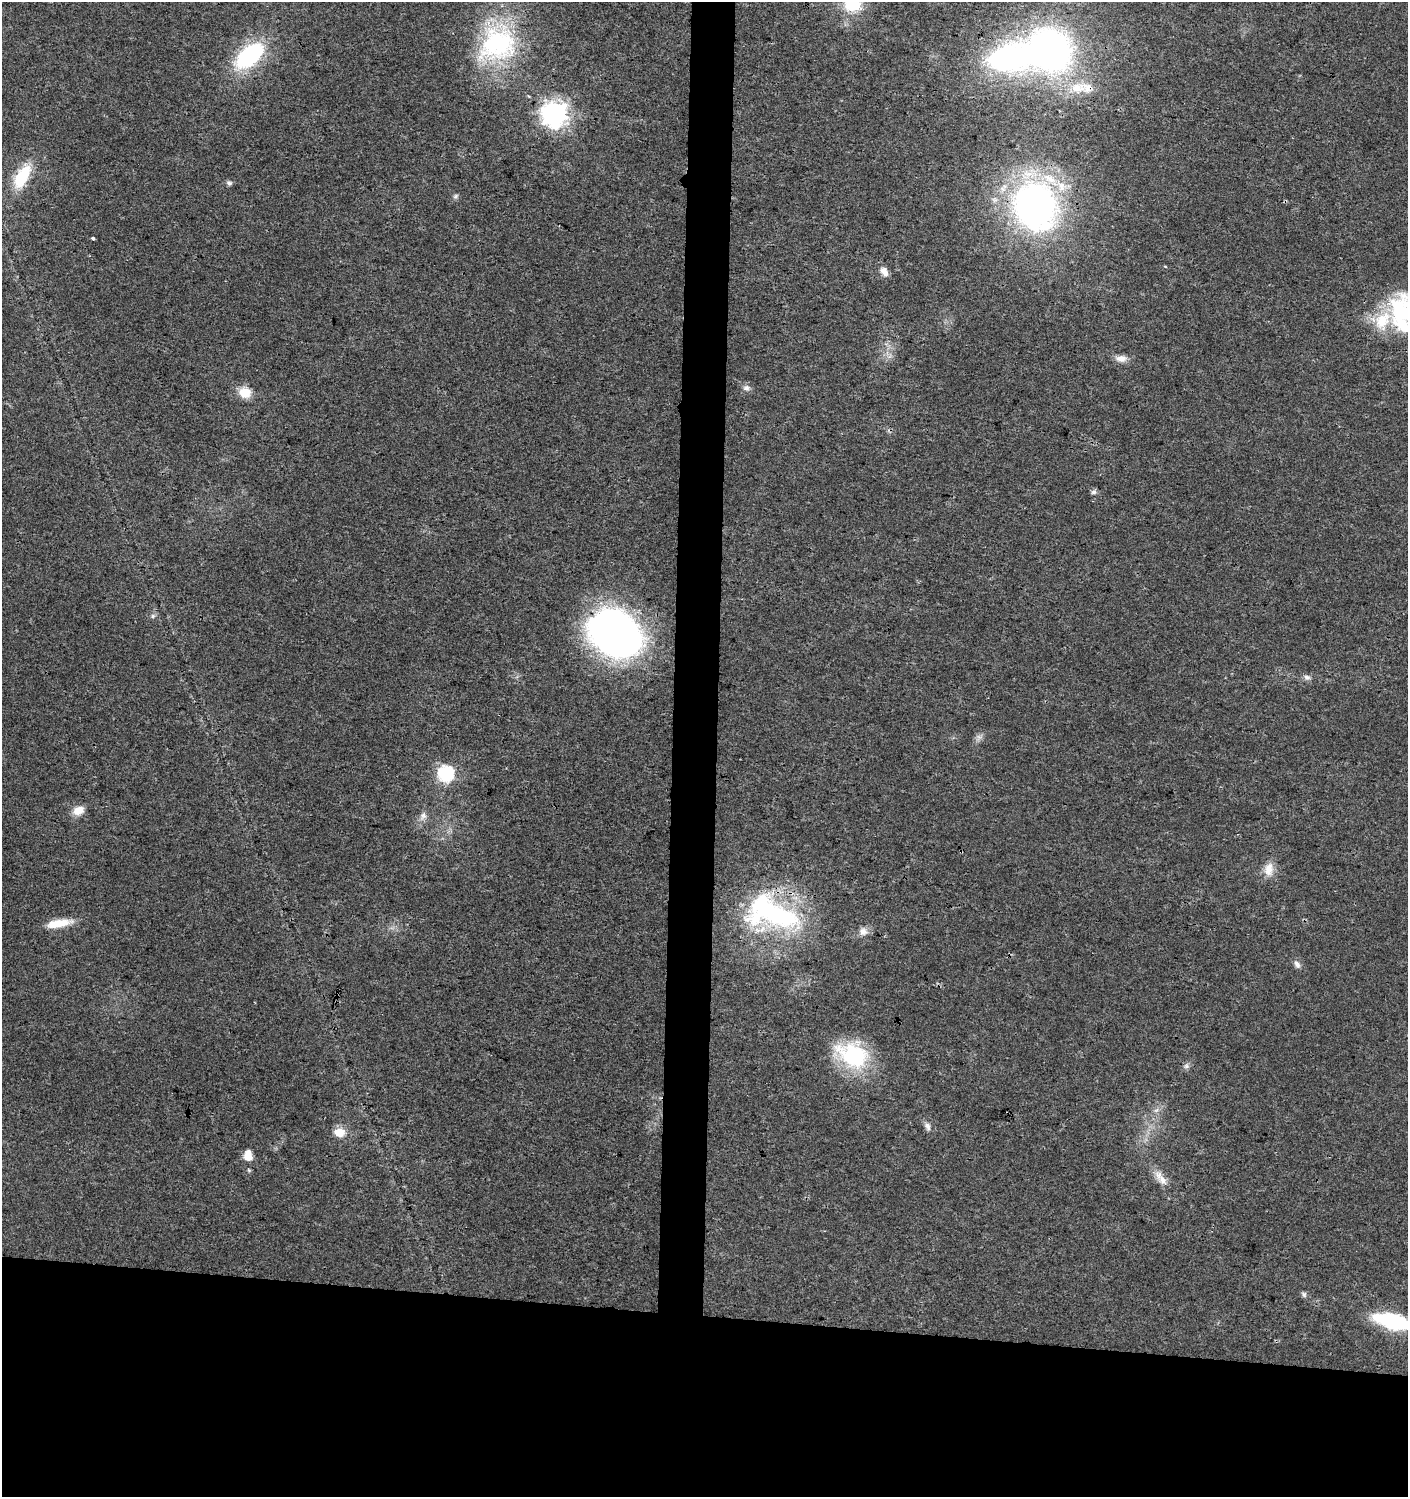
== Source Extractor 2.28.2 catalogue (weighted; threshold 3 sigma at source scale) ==
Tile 8 of 3 x 3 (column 2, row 3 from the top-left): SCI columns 1644-3049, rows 14-1508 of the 4737 x 4499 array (HDU 1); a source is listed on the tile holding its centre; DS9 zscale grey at full resolution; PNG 1410 x 1499 px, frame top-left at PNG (2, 2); no overlay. Shown black and unused: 15% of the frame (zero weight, under 3 of 4 exposures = <1% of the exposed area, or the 3 px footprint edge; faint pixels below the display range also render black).
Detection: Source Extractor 2.28.2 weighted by HDU 2 'WHT'; one run over the whole footprint, this tile lists its part. Background 0.0243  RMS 0.0031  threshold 0.014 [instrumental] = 3 sigma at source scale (4.5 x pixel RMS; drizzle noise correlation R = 1.50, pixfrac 1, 0.0396/0.0396 arcsec/px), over >= 5 px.
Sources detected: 44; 1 too faint to see at this stretch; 2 inside a brighter object's white glare — not listed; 3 inside a brighter listed object's ellipse — not listed separately; the other 38 listed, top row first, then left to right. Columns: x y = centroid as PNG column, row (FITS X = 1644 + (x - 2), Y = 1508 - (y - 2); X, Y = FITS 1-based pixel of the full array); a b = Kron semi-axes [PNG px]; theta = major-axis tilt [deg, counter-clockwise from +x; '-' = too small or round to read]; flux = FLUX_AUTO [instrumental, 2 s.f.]
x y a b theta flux
852 4 19 16 -18 13
497 44 54 46 32 46
1051 50 47 39 -54 110
249 56 32 17 41 34
1087 87 18 13 -41 4.4
554 113 9 9 - 300
22 176 32 15 59 12
229 183 8 7 - 0.78
455 196 8 5 41 0.71
1035 206 46 40 -69 120
93 238 3 3 - 1.2
1165 266 5 3 - 0.23
884 272 13 8 -57 2.2
1404 313 41 39 87 36
1121 358 14 9 -1 2.4
746 388 10 8 -1 1.3
245 392 13 11 -14 5.6
1094 492 7 6 - 0.91
153 616 7 5 47 0.72
615 633 50 37 -32 150
1307 677 10 5 -15 1
446 773 7 7 - 75
79 810 14 10 23 3.7
423 815 10 7 -82 1.4
1269 869 19 12 80 4
771 913 70 36 -17 62
58 923 30 9 10 6.7
863 931 12 11 - 2.3
1297 964 12 7 -59 1.4
853 1055 41 29 -26 27
1186 1066 8 6 21 0.92
1156 1110 8 4 36 0.84
927 1126 12 7 -64 1.5
339 1132 10 8 -4 5.3
248 1156 14 10 -76 3.2
1162 1180 18 10 -56 3.2
1304 1294 8 6 -56 0.78
1393 1321 26 10 -15 49
Overlapping masked pixels (flux is a lower limit): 3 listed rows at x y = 1087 87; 1035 206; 771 913
Isophote crosses this tile's border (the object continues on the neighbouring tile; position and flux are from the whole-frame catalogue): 3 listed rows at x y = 852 4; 1404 313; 1393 1321